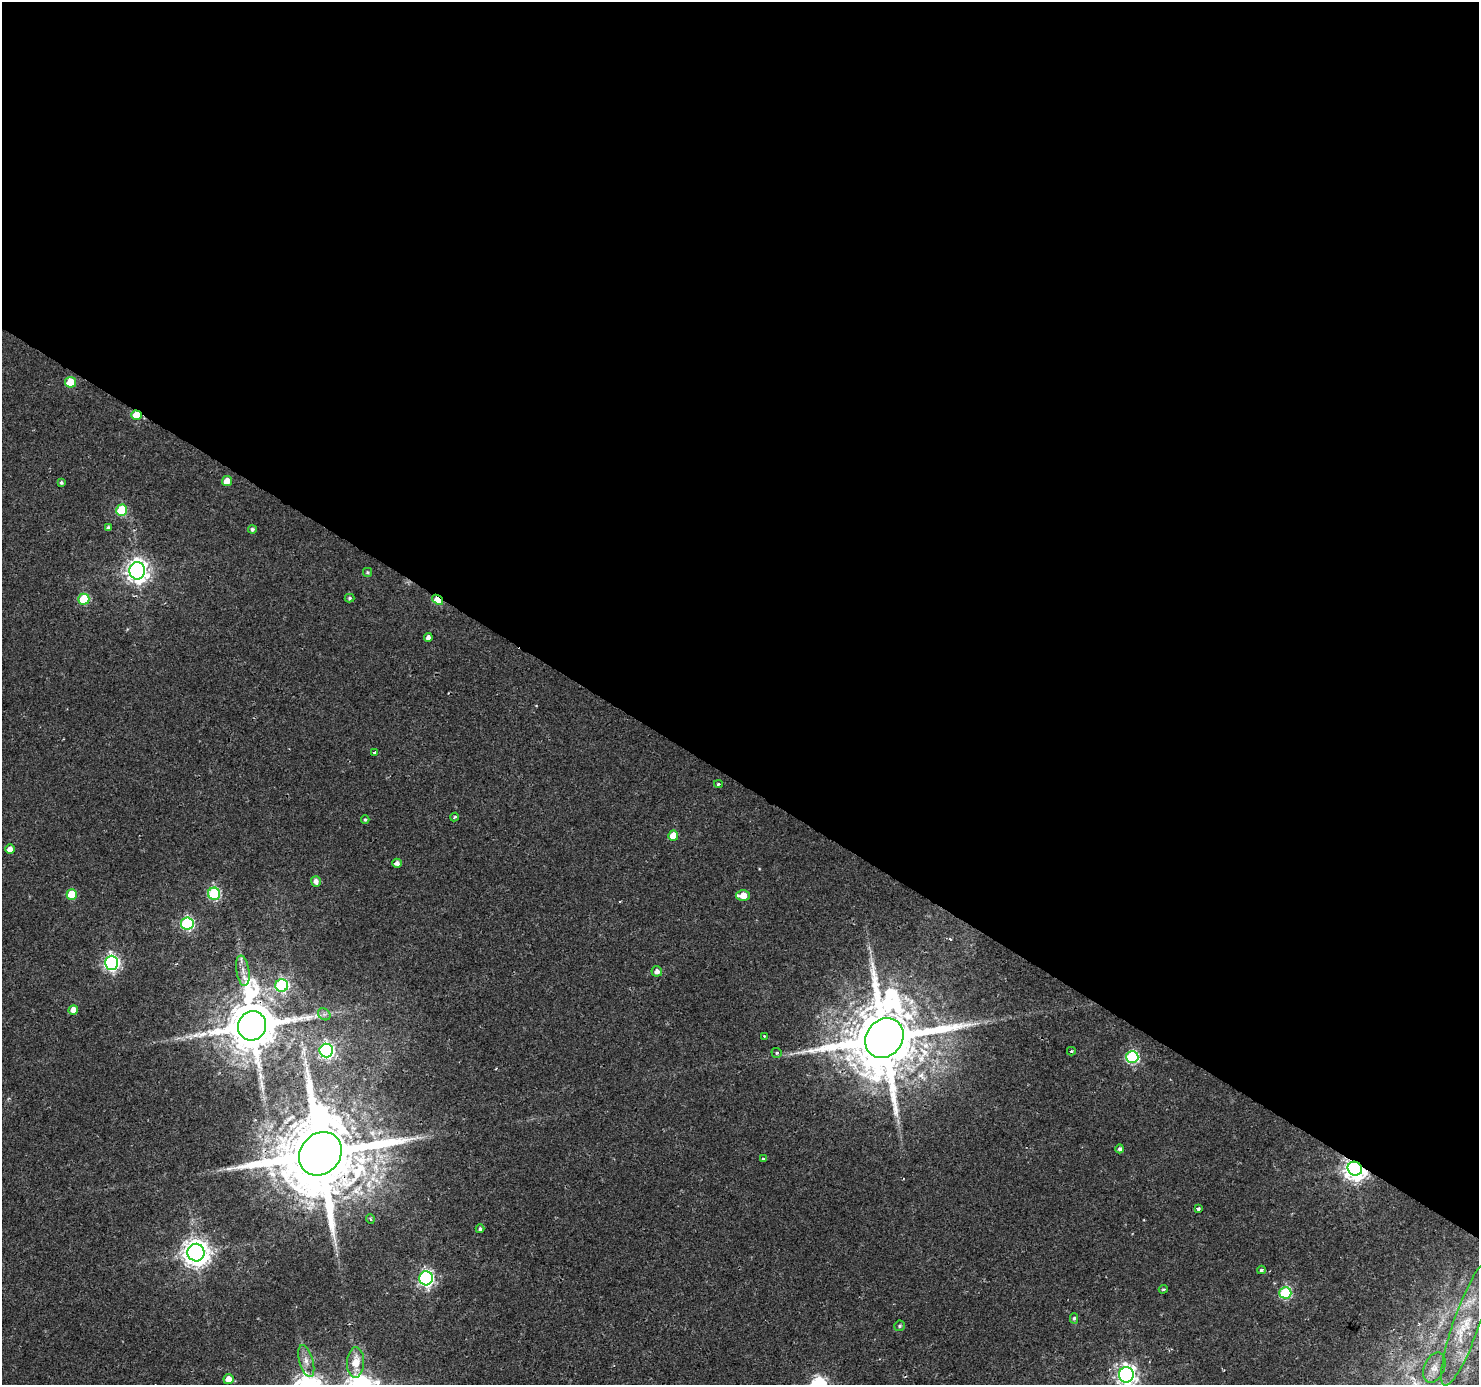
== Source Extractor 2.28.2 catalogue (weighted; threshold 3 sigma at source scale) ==
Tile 3 of 4 x 4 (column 3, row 1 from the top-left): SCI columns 2953-4429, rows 4337-5719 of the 5913 x 5973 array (HDU 1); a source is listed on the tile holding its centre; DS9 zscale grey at full resolution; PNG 1481 x 1387 px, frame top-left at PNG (2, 2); each listed source drawn as its Kron ellipse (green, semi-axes under 4 px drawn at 4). Shown black and unused: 57% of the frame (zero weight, under 2 of 3 exposures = <1% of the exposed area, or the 3 px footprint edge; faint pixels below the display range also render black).
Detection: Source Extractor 2.28.2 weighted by HDU 2 'WHT'; one run over the whole footprint, this tile lists its part. Background 0.00576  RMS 0.0025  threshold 0.0113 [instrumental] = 3 sigma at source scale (4.5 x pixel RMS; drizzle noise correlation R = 1.50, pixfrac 1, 0.0396/0.0396 arcsec/px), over >= 5 px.
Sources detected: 59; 1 cosmic-ray / hot-pixel residue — neither listed nor drawn; the other 58 listed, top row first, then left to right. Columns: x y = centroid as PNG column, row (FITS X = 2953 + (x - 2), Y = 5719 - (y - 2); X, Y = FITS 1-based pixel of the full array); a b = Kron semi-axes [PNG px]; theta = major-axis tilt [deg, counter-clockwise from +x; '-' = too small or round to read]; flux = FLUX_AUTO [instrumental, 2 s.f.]
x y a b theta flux
70 382 5 5 - 7.6
137 415 5 4 - 7.7
227 481 5 5 - 2.3
61 483 4 4 - 0.48
122 510 6 5 - 15
108 528 4 4 - 0.58
252 529 4 4 - 0.66
137 571 8 8 - 180
367 572 4 4 - 0.42
349 598 5 4 - 0.45
84 599 5 5 - 11
438 600 6 4 -39 10
428 638 4 4 - 1.2
375 753 3 3 - 1.7
718 784 4 4 - 0.39
454 817 4 3 - 0.35
365 820 4 3 - 0.35
673 836 5 5 - 4.1
10 849 5 4 - 1.7
397 863 5 4 - 1.2
316 881 5 5 - 1.2
72 894 5 5 - 7.6
214 894 6 6 - 28
743 895 7 5 0 3.8
187 923 6 6 - 35
111 963 7 6 - 68
243 971 15 6 -81 2
657 971 5 5 - 1.2
282 985 6 6 - 35
73 1010 5 4 - 2.2
324 1014 7 5 -43 0.72
252 1026 15 14 - 1700
764 1036 3 3 - 0.23
884 1038 21 18 52 3100
326 1051 7 7 - 55
1071 1051 4 3 - 0.27
777 1053 5 5 - 0.58
1132 1057 6 6 - 31
1120 1149 4 4 - 0.7
320 1154 23 19 49 4600
763 1159 3 3 - 0.37
1355 1169 7 7 - 200
1198 1208 4 3 - 0.79
370 1219 5 3 - 0.25
480 1229 4 4 - 0.54
196 1253 9 8 - 290
1261 1270 4 3 - 0.57
426 1278 7 7 - 66
1163 1289 4 3 - 0.35
1285 1293 6 5 - 24
1074 1318 5 4 - 0.45
1467 1323 67 13 70 12
900 1326 5 5 - 0.51
306 1361 16 7 -75 2.1
356 1362 15 8 87 4.7
1434 1368 16 10 65 2.4
1126 1375 8 7 - 130
228 1379 5 5 - 2.4
Overlapping masked pixels (flux is a lower limit): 6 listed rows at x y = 137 415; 438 600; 252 1026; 884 1038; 320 1154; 1355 1169
Isophote crosses this tile's border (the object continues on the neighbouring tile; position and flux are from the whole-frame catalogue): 2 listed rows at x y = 1467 1323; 1126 1375